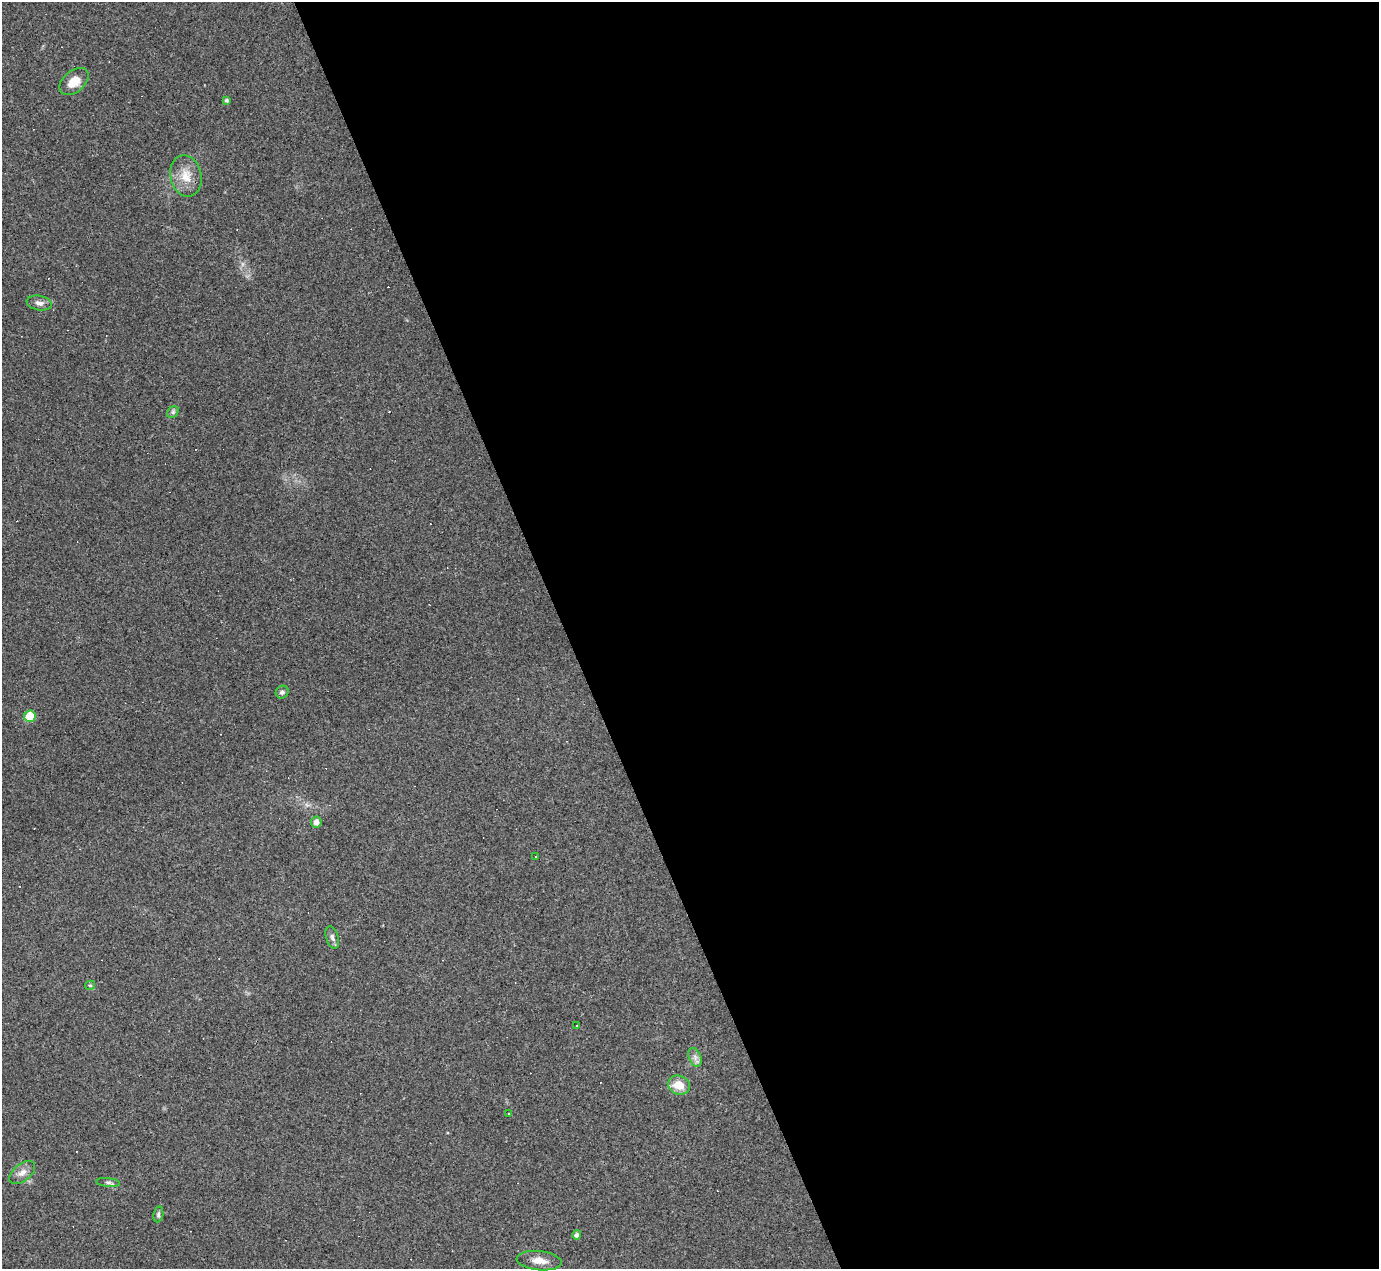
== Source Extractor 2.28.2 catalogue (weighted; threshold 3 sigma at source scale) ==
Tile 8 of 4 x 4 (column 4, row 2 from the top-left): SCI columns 4132-5508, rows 2813-4079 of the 5508 x 5495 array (HDU 1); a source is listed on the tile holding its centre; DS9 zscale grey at full resolution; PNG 1381 x 1271 px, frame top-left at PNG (2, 2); each listed source drawn as its Kron ellipse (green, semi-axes under 4 px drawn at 4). Shown black and unused: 59% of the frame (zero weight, under 3 of 4 exposures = <1% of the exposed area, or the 3 px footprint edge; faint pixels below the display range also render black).
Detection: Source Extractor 2.28.2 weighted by HDU 2 'WHT'; one run over the whole footprint, this tile lists its part. Background 0.232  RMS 0.0082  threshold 0.0367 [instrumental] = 3 sigma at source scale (4.5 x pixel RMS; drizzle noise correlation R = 1.50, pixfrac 1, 0.05/0.05 arcsec/px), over >= 5 px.
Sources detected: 30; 10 cosmic-ray / hot-pixel residue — neither listed nor drawn; the other 20 listed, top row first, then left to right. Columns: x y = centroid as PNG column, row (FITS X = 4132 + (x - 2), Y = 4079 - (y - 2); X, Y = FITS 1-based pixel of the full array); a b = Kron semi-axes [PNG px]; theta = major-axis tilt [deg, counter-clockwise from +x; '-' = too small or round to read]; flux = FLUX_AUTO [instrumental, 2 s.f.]
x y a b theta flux
74 81 17 10 39 12
227 100 4 4 - 1.5
186 176 21 15 -78 14
39 303 12 7 -10 3.9
173 412 6 5 - 1.8
282 692 7 6 - 2.2
30 716 6 5 - 22
316 822 5 5 - 4.3
536 856 3 3 - 1.2
332 937 12 6 -73 2.6
90 985 5 4 - 1.2
577 1025 3 3 - 7.1
695 1057 10 6 -67 3.6
679 1085 11 9 -21 12
508 1114 3 2 - 0.85
22 1172 15 8 39 5.8
108 1182 12 4 -5 2.2
158 1214 8 5 81 1.6
577 1235 5 4 - 2.2
539 1261 22 9 -6 8.7